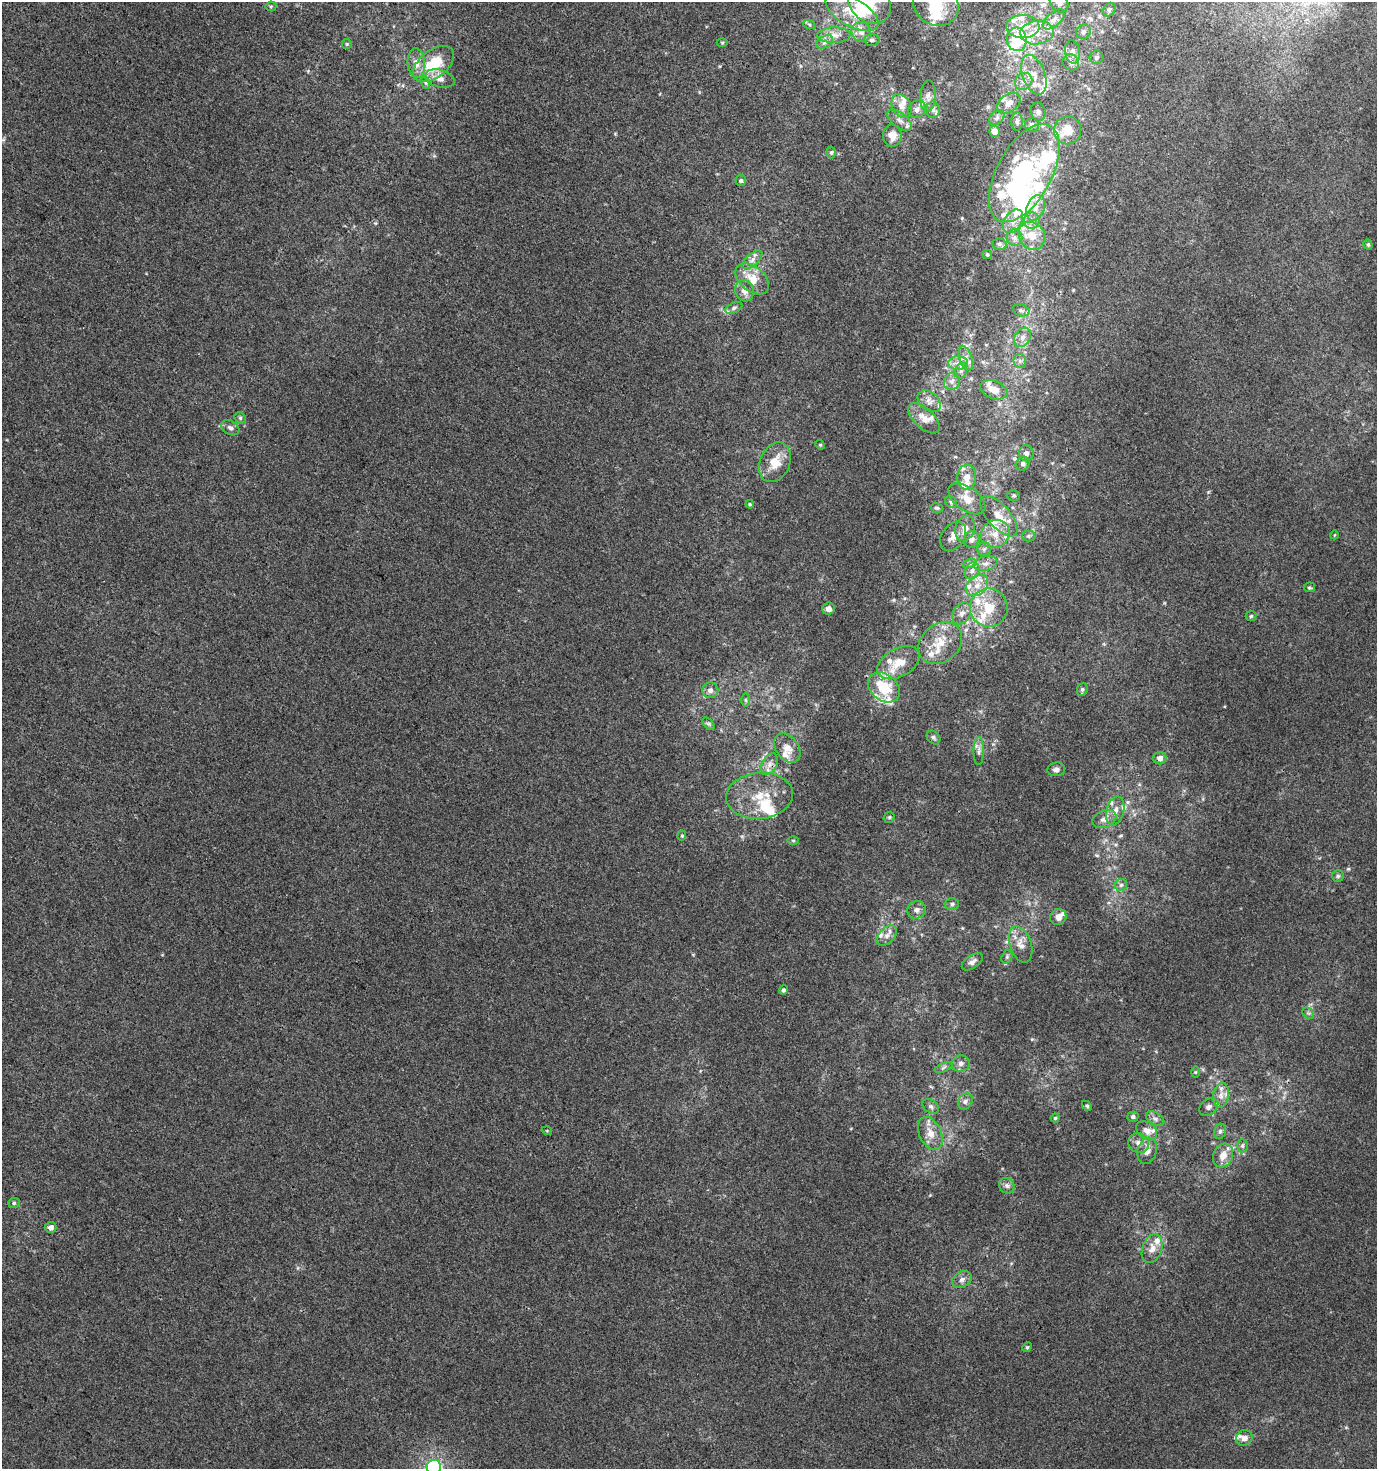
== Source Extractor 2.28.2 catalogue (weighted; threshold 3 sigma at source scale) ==
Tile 11 of 4 x 4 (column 3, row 3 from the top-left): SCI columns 3007-4381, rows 1469-2935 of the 5949 x 5877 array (HDU 1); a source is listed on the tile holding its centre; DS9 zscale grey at full resolution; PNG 1379 x 1471 px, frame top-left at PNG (2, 2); each listed source drawn as its Kron ellipse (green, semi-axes under 4 px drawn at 4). Shown black and unused: <1% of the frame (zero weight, under 3 of 4 exposures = <1% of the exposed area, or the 3 px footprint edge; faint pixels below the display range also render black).
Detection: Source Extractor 2.28.2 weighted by HDU 2 'WHT'; one run over the whole footprint, this tile lists its part. Background 6.35e-04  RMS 0.0034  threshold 0.0155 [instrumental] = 3 sigma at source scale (4.5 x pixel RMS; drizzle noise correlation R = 1.50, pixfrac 1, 0.0396/0.0396 arcsec/px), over >= 5 px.
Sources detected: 206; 6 inside a brighter object's white glare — neither listed nor drawn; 49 inside a brighter listed object's ellipse — not listed separately; the other 151 listed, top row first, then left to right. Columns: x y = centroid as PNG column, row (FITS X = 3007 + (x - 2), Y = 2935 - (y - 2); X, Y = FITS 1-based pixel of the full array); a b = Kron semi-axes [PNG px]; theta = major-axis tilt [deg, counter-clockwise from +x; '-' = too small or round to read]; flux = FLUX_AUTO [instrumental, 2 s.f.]
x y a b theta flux
869 2 24 19 -45 12
1059 2 11 8 -57 2
936 5 23 20 -33 13
271 6 5 5 - 0.47
1109 10 7 5 56 0.79
852 12 29 14 -29 10
1054 19 13 6 40 1.9
809 24 6 3 -19 0.41
1023 26 17 11 1 5
861 32 10 9 - 2.5
1083 32 8 6 48 1
1037 33 16 12 7 5.5
834 35 17 8 2 2.9
1017 39 12 9 -85 13
872 40 7 6 - 0.9
722 42 5 3 - 0.37
825 42 9 6 28 1.3
347 44 5 5 - 0.42
1073 52 11 7 -83 1.8
1096 57 7 6 - 0.87
1071 62 8 8 - 1.5
416 63 15 8 -85 3.1
434 64 23 13 38 14
1034 75 20 11 -69 6
440 79 15 8 -14 2.9
1024 81 9 8 - 2
426 83 6 4 -72 0.62
928 96 16 8 86 2.3
1009 103 13 8 38 2.8
901 106 13 9 -62 2.7
917 109 10 8 45 1.6
933 110 8 6 90 1.2
1038 112 9 7 -74 1.1
997 118 9 6 42 1.2
900 120 14 7 -39 2
1017 122 9 5 90 1.1
1032 125 7 7 - 1.1
1068 130 14 13 - 6.3
995 131 5 5 - 2.4
892 136 11 9 -86 3.2
831 152 6 4 87 0.61
1024 173 54 27 61 59
741 181 5 5 - 0.65
1036 208 13 8 71 3.2
1013 221 13 8 55 3.2
1032 221 8 8 - 1.9
1032 236 14 12 -55 6.3
1014 238 8 8 - 1.6
999 244 7 5 -3 0.86
1368 245 5 4 - 0.52
987 254 5 4 - 0.43
752 260 12 6 42 1.8
752 279 19 12 -39 6.4
744 291 11 9 -72 2.9
734 308 9 5 25 0.99
1021 310 8 6 -16 0.93
1023 337 10 7 58 2
966 358 13 6 -72 2.1
1020 361 6 6 - 1
958 363 10 7 1 2.2
961 371 8 6 68 1.2
952 381 9 7 67 1.6
994 390 14 9 -22 5.1
929 401 13 9 -40 2.3
240 418 6 5 - 0.58
924 418 19 10 -43 4.2
230 428 9 7 -31 1.3
820 445 5 4 - 0.41
1026 453 8 7 - 1.5
775 462 20 15 66 6.8
1023 464 7 6 - 1
967 477 12 9 87 3.6
1014 495 6 5 - 0.58
967 499 21 11 -35 4.7
951 502 6 5 - 0.67
750 504 4 4 - 0.4
937 508 6 4 -14 0.57
999 516 25 11 -49 5.9
965 528 13 9 73 3.2
995 534 15 13 42 5.3
1334 535 4 3 - 0.25
953 536 16 11 56 2.8
1028 536 6 5 - 0.69
971 539 8 7 - 1.8
984 549 7 6 - 1
970 563 7 4 19 0.72
985 563 12 7 11 2
972 571 9 7 59 1.6
977 585 12 9 41 3.6
1309 587 5 5 - 0.49
989 608 19 19 - 9.7
828 609 6 6 - 2.1
962 613 12 8 59 2.1
1251 616 5 5 - 0.53
940 643 24 18 39 9
899 663 23 14 29 7
884 687 17 13 -38 12
1082 689 6 5 - 0.64
710 690 8 7 - 1.6
746 700 6 4 -89 0.54
708 724 7 4 -45 0.69
933 737 8 6 -45 0.75
787 748 16 11 -53 3.5
979 751 14 5 90 1.4
1160 758 6 6 - 1.8
769 764 11 7 60 2.1
1056 769 9 7 9 1.3
759 796 33 23 5 12
1115 811 15 8 75 2.8
889 817 6 5 - 0.52
1104 819 12 8 22 2.3
682 836 5 4 - 0.44
793 840 6 4 -1 0.37
1338 876 6 6 - 0.59
1121 885 6 6 - 0.82
952 904 7 6 - 0.79
916 910 9 8 - 1.6
1058 917 8 7 - 2.1
887 936 12 7 45 1.9
1021 944 19 10 -71 3.7
1007 957 7 5 71 0.73
972 962 12 6 34 1.6
783 990 4 4 - 0.65
1308 1013 6 5 - 0.63
961 1063 9 8 - 1.5
943 1067 9 3 21 0.66
1195 1072 5 3 - 0.34
1221 1095 13 7 82 2.5
965 1101 8 7 - 1.3
931 1106 9 6 -38 1
1087 1106 6 3 -45 0.44
1209 1107 10 7 40 1.4
1133 1117 6 5 - 0.86
1055 1118 4 4 - 0.43
1155 1119 10 6 -31 1.2
1147 1130 11 8 -31 2.5
547 1131 5 3 - 0.28
1220 1131 8 5 74 0.87
930 1133 17 11 -65 4.2
1139 1143 10 9 - 2.3
1242 1146 7 5 -89 0.71
1147 1151 13 9 72 2.6
1223 1155 12 9 64 3.9
1007 1186 8 7 - 1.2
14 1203 6 5 - 0.59
50 1227 6 5 - 1.9
1152 1249 15 10 71 3.2
962 1280 10 7 32 1.5
1027 1347 5 4 - 0.42
1244 1438 8 7 - 2.5
434 1467 7 7 - 73
Isophote crosses this tile's border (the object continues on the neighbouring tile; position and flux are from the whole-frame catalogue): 5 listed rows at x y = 869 2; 1059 2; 936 5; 852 12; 434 1467
Unlisted compact peaks at least as high as the median listed source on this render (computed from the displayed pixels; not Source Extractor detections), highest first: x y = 1032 1039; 894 600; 930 1195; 693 955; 988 107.